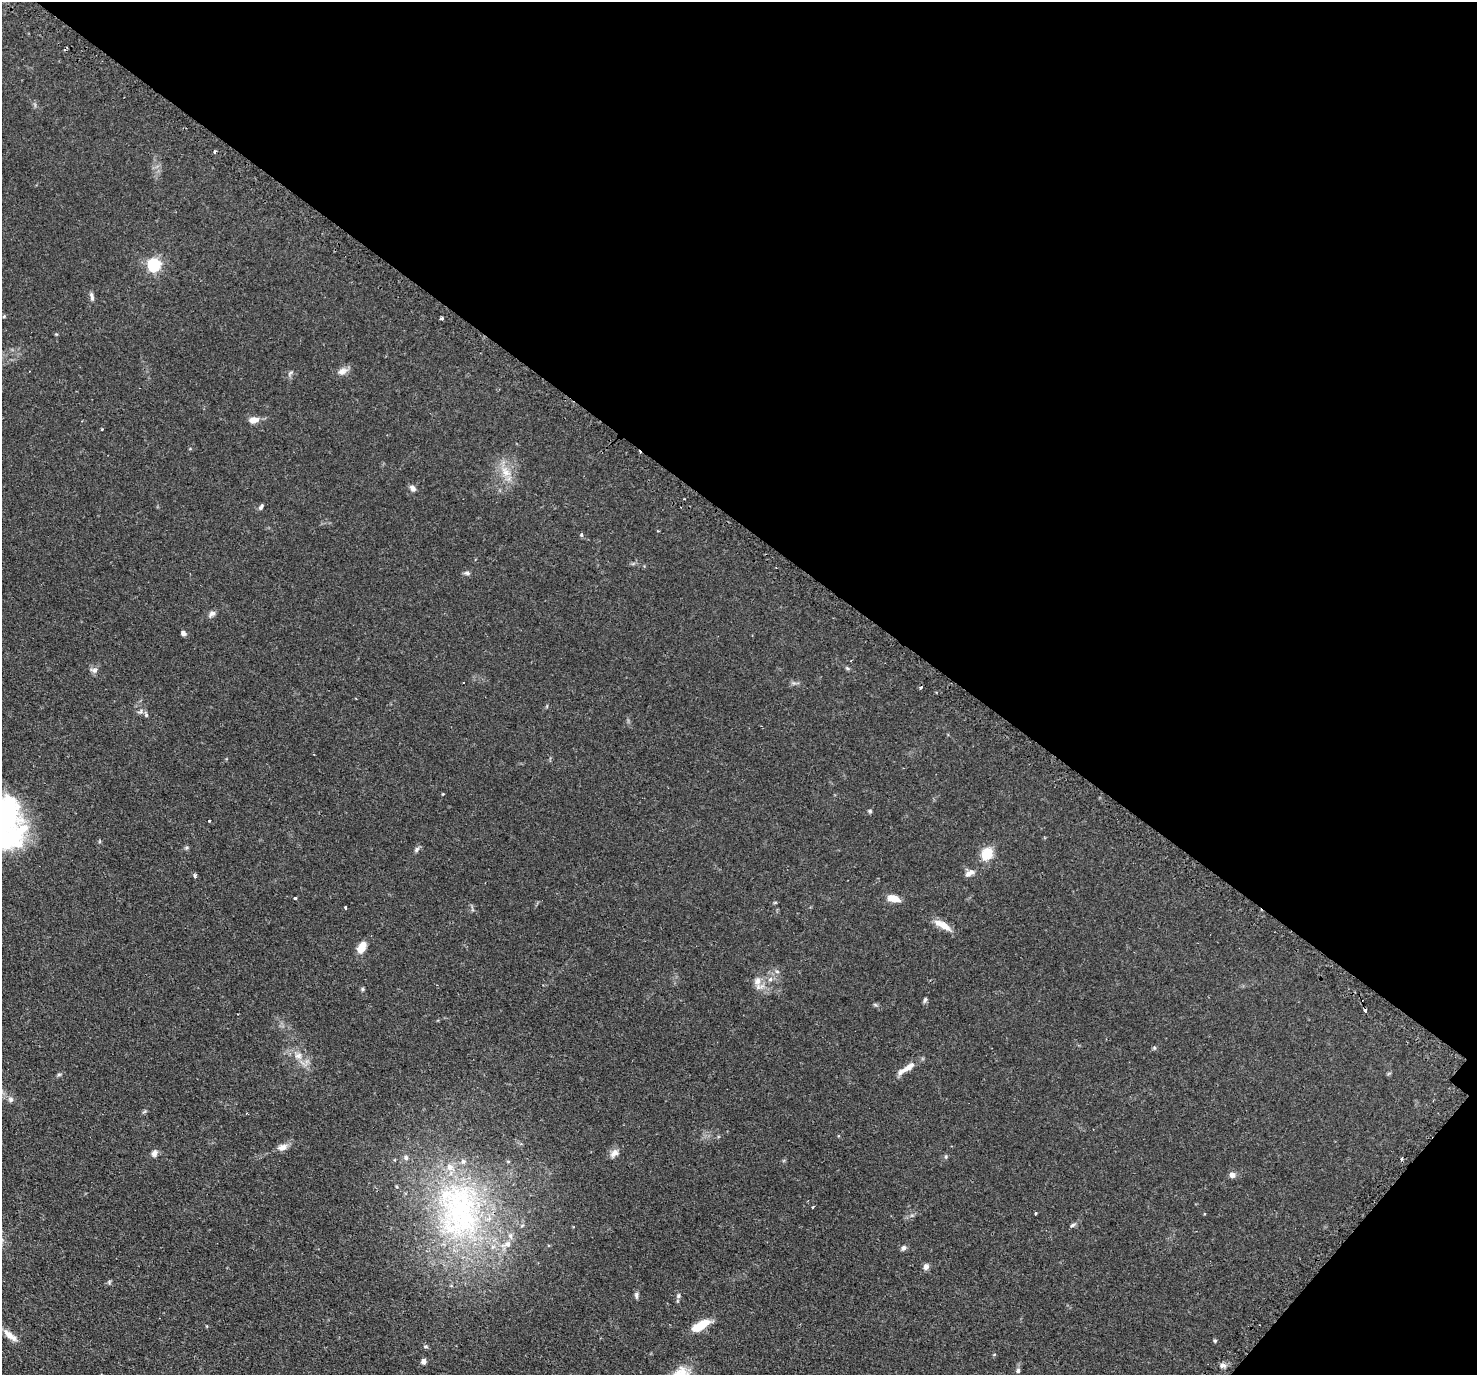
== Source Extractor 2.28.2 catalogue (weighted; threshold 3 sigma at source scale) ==
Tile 8 of 4 x 4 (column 4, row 2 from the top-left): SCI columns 4475-5949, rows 3075-4447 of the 5999 x 6005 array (HDU 1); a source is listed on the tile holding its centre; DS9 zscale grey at full resolution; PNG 1479 x 1377 px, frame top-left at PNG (2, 2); no overlay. Shown black and unused: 40% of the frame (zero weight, under 2 of 3 exposures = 4% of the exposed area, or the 3 px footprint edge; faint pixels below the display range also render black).
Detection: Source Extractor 2.28.2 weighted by HDU 2 'WHT'; one run over the whole footprint, this tile lists its part. Background 0.109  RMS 0.0066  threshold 0.0297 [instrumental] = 3 sigma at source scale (4.5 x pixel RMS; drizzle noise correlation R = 1.50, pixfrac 1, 0.05/0.05 arcsec/px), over >= 5 px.
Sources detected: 69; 4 cosmic-ray / hot-pixel residue — not listed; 4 inside a brighter listed object's ellipse — not listed separately; the other 61 listed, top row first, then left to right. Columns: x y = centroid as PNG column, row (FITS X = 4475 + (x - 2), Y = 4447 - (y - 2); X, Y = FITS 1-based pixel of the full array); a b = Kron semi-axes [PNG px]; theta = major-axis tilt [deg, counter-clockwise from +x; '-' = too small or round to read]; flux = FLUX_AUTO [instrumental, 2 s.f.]
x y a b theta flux
215 151 3 3 - 1.2
154 265 6 6 - 110
92 296 12 5 -75 1.8
4 316 5 4 - 0.68
441 318 3 3 - 1.8
342 371 14 8 22 4
290 373 7 4 45 1.1
254 420 11 7 7 5.1
102 429 2 2 - 0.59
506 472 18 10 -40 8.4
413 488 9 6 -50 2.4
261 507 9 5 60 1.2
581 534 4 3 - 1.4
467 573 8 5 -10 1.4
212 613 9 7 35 2.3
183 633 6 5 - 2
847 668 6 4 -43 0.92
94 670 11 7 -13 2.3
146 715 8 5 -64 1.3
870 811 5 5 - 0.87
209 821 3 2 - 0.53
417 849 8 6 48 1.6
987 854 13 10 67 14
970 873 14 7 26 3.4
195 876 4 3 - 2
295 898 3 3 - 1
893 898 13 7 -14 7.2
775 902 6 3 19 0.62
345 907 3 3 - 1.3
942 925 26 8 -29 7.2
361 947 13 7 63 8.9
770 979 6 5 - 2.3
757 981 13 10 82 4.9
362 989 6 4 -89 0.82
925 1000 8 4 68 1.2
1154 1048 6 4 -89 0.81
298 1056 11 8 12 3.9
906 1068 27 7 32 6.9
59 1074 6 4 1 0.87
11 1099 8 7 - 1.9
282 1147 12 8 20 4.1
154 1153 9 7 73 2.7
614 1153 13 8 50 3.7
946 1157 6 5 - 0.95
508 1161 5 3 - 0.63
1232 1175 7 7 - 2.7
813 1207 4 2 - 1.1
459 1211 93 62 -82 180
1036 1214 3 3 - 1.2
1072 1225 8 5 28 1.3
903 1248 7 6 - 2
926 1267 8 6 76 2.5
109 1282 6 5 - 0.98
636 1295 9 5 83 1.5
678 1296 6 6 - 1.2
701 1325 19 8 30 16
10 1335 23 7 -38 5.8
1215 1341 5 4 - 0.85
423 1361 7 6 - 2.1
1223 1366 8 6 -10 2.2
1018 1371 7 5 77 1.3